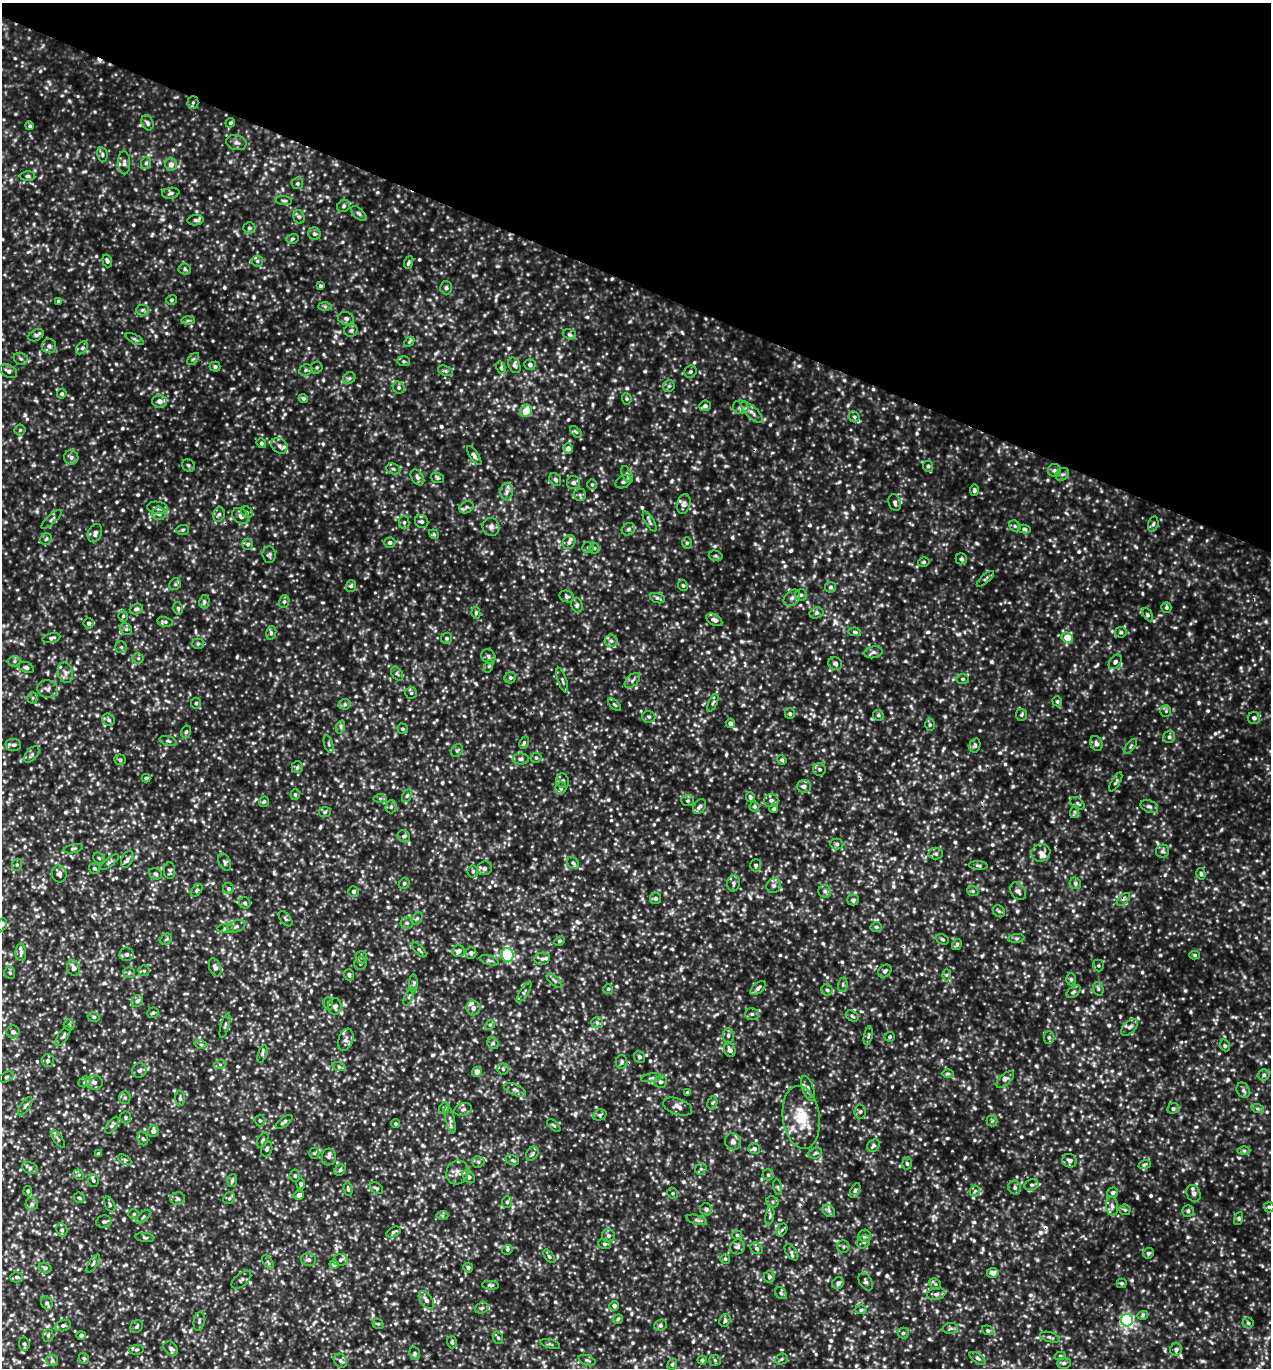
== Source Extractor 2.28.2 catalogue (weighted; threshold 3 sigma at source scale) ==
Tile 2 of 4 x 4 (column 2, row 1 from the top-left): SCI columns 1564-2832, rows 4127-5492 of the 5509 x 5497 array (HDU 1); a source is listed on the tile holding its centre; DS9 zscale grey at full resolution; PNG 1273 x 1370 px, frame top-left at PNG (2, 3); each listed source drawn as its Kron ellipse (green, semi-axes under 4 px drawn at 4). Shown black and unused: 21% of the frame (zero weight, under 3 of 5 exposures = <1% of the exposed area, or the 3 px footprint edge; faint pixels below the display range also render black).
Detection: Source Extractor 2.28.2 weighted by HDU 2 'WHT'; one run over the whole footprint, this tile lists its part. Background 0.176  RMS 0.038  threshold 0.173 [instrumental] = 3 sigma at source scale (4.5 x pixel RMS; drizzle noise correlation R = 1.50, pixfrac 1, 0.05/0.05 arcsec/px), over >= 5 px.
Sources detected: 1205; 2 cosmic-ray / hot-pixel residue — neither listed nor drawn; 27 inside a brighter listed object's ellipse — not listed separately; of the other 1176, all 500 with FLUX_AUTO >= 6.33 (the completeness limit of this list) listed and drawn (676 fainter detections not listed), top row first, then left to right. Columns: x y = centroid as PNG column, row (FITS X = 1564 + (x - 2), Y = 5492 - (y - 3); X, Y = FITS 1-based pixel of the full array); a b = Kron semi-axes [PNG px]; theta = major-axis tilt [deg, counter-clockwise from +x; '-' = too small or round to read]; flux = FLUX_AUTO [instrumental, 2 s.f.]
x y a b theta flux
193 102 6 5 - 7.5
147 123 8 5 -67 9.6
230 123 5 4 - 7
30 126 4 4 - 7
236 143 10 7 -13 15
102 154 7 5 -78 8.2
124 163 11 6 -87 14
146 163 6 5 - 7.3
171 164 6 6 - 24
28 176 7 5 2 8.3
297 184 5 5 - 7.3
171 193 9 5 9 9.6
284 201 8 4 -5 7.1
344 206 7 5 39 8.4
359 214 9 5 -42 9.8
299 217 7 5 -72 8.9
195 220 8 5 9 10
249 228 6 5 - 8.1
314 234 6 6 - 11
292 239 6 4 16 6.7
107 261 6 4 -71 8.6
257 261 6 5 - 7.9
409 262 6 4 69 6.7
185 269 6 5 - 8
320 286 4 3 - 6.6
446 288 6 6 - 10
172 300 5 5 - 6.5
58 301 4 4 - 6.4
325 307 6 4 -1 6.5
142 310 6 5 - 7.3
346 319 8 6 -14 13
188 321 7 4 1 7.3
351 330 7 6 - 10
569 334 7 5 -17 8.3
36 335 8 5 31 9.4
135 339 10 4 -26 7.6
409 342 6 4 45 6.4
49 346 7 7 - 14
82 348 7 5 53 8.8
21 359 7 5 -28 9.4
193 359 7 4 44 6.8
403 361 6 5 - 6.3
514 365 8 5 -63 10
530 365 6 5 - 13
215 367 5 5 - 9.1
317 367 6 6 - 6.6
501 368 6 4 -64 7.1
306 370 7 5 23 8.7
9 371 9 6 -32 13
445 371 8 5 -20 8.1
690 372 6 5 - 7.7
349 378 6 5 - 8
669 386 6 5 - 6.8
399 388 6 5 - 8.4
62 394 5 4 - 8.2
303 398 5 4 - 9.1
627 399 5 5 - 6.5
159 401 7 6 - 23
705 406 6 5 - 12
741 407 8 6 -16 12
526 411 6 5 - 55
752 412 14 5 -44 19
854 417 6 5 - 7.2
20 430 5 5 - 6.4
576 432 7 4 -44 6.7
261 443 5 4 - 7
279 446 9 6 -42 15
568 449 5 5 - 20
474 455 11 4 -56 11
71 457 7 7 - 14
188 465 7 6 - 8
928 466 5 5 - 9.5
393 469 7 5 -20 9.5
1054 470 6 6 - 8.8
1062 474 7 6 - 9.4
627 475 9 5 -65 9.9
417 477 9 6 -58 13
437 478 7 5 -20 6.6
555 479 7 5 -60 7.7
623 482 8 6 32 11
573 483 6 6 - 12
592 485 5 5 - 6.4
974 490 5 4 - 7.7
507 492 9 6 86 15
580 495 6 6 - 8.3
895 502 9 6 -73 11
684 504 10 6 75 14
466 507 7 5 36 8.6
158 508 10 6 -7 19
247 512 6 5 - 7.6
159 514 6 6 - 14
219 514 7 5 72 10
241 516 9 7 -38 19
52 519 13 4 43 10
422 521 7 6 - 11
404 522 7 5 -77 8.8
650 522 11 3 -59 8.5
1153 524 8 5 77 8.3
1015 526 6 5 - 7.4
491 527 9 8 - 15
628 529 7 6 - 10
1024 529 6 4 -12 7.3
183 530 6 5 - 7.1
95 533 9 6 68 14
434 534 5 4 - 6.6
46 539 6 5 - 7.6
569 542 7 6 - 12
390 543 5 5 - 9.9
687 543 6 5 - 7.2
248 544 5 5 - 8.6
588 547 5 5 - 7.3
594 548 5 5 - 6.3
269 555 8 6 -85 9.9
716 556 7 5 -16 7.1
961 559 5 5 - 7.8
924 562 6 4 16 6.6
985 579 11 3 41 8.6
175 584 6 5 - 7.4
683 585 6 4 -67 6.7
351 586 6 5 - 8.9
830 587 5 5 - 8.2
801 595 6 6 - 7.9
567 597 7 5 -20 9.8
657 598 7 5 -19 8.5
792 598 9 7 45 16
204 602 7 5 76 8.8
284 602 6 5 - 8.3
577 605 7 5 -73 11
1166 607 5 5 - 7
178 608 6 4 -79 6.9
136 609 7 5 21 11
476 613 6 4 -82 7.2
816 613 7 5 15 9.3
1148 615 7 3 -61 6.3
123 616 5 5 - 6.5
714 620 9 5 -29 13
165 622 8 5 -12 8.3
89 623 5 5 - 12
126 629 6 5 - 8.7
855 632 6 4 -11 6.8
1121 632 6 5 - 6.8
271 633 7 5 78 7.5
1067 637 5 5 - 47
51 638 9 5 13 10
447 638 6 5 - 7.7
611 641 6 6 - 9.9
198 644 5 5 - 6.4
121 647 6 5 - 7.7
873 652 9 6 11 12
488 656 7 6 - 11
138 658 5 5 - 6.8
14 661 6 5 - 8.5
1115 662 8 5 52 11
835 664 7 6 - 12
489 666 6 4 72 6.9
26 667 8 5 -25 11
65 673 10 7 -77 18
397 674 8 5 -55 8
510 678 6 5 - 8
963 679 6 5 - 8.4
562 680 13 3 -71 7.9
632 680 9 5 45 11
48 689 10 8 -3 17
411 693 6 6 - 6.7
33 698 6 5 - 7.5
1057 701 5 4 - 6.6
196 703 5 5 - 6.9
713 703 9 4 65 8.7
345 704 6 5 - 7.8
614 705 8 4 -41 6.7
1166 711 6 5 - 6.9
790 714 5 5 - 7.8
878 715 5 5 - 7.8
1021 715 6 5 - 8
649 717 6 6 - 8.8
1254 718 6 6 - 13
109 720 7 6 - 11
730 723 4 4 - 14
930 725 6 5 - 7.2
341 727 6 4 72 7.5
403 729 6 5 - 7.3
186 732 6 5 - 8
1169 737 6 5 - 10
168 741 9 4 -16 7.6
524 742 6 4 64 6.6
1096 743 8 6 -64 14
329 744 9 4 -72 7.7
13 745 8 6 -5 11
975 745 7 5 75 8.3
1131 746 8 4 52 6.6
457 751 7 5 56 6.8
32 754 10 5 52 11
536 758 5 5 - 6.8
521 759 8 5 -1 11
120 760 5 5 - 8.6
782 760 5 4 - 7.7
297 767 6 5 - 7.5
820 769 6 6 - 9.2
146 778 4 3 - 6.6
563 781 7 6 - 11
1116 782 10 3 59 6.4
804 786 7 6 - 16
561 788 6 5 - 9.3
295 795 5 4 - 6.7
407 796 7 4 62 7
750 797 5 4 - 8.4
380 798 6 4 0 6.9
771 800 7 6 - 13
688 801 6 5 - 7.8
264 802 5 5 - 6.5
1077 803 8 5 -38 8.1
1149 806 9 6 -25 11
391 807 6 5 - 9.1
700 807 8 5 54 12
754 807 5 5 - 6.4
774 809 4 4 - 7.2
325 812 6 5 - 7.3
1074 812 6 4 72 6.5
404 836 6 5 - 9.5
837 844 7 5 -2 9
73 849 10 4 12 6.9
1162 851 7 6 - 9.1
1041 853 9 9 - 20
936 854 7 6 - 9.3
99 858 6 5 - 6.5
127 859 9 5 65 12
109 862 11 4 37 8.3
225 862 9 5 -64 9.6
573 863 7 5 -44 9.3
17 865 6 5 - 6.5
756 865 6 5 - 6.8
978 865 9 3 -5 6.7
94 868 5 5 - 6.4
484 868 7 6 - 14
170 871 8 5 -89 8.4
473 871 6 5 - 8.7
59 874 8 7 - 13
156 874 6 5 - 8.4
1201 874 6 4 -77 6.6
404 883 6 5 - 8.1
733 883 8 6 79 11
1075 883 6 5 - 8.8
774 885 8 7 - 14
228 889 5 5 - 9.3
197 890 7 4 50 6.6
353 891 5 5 - 8.9
825 891 6 6 - 9
973 891 6 4 -22 6.4
1018 891 9 7 -54 15
655 899 5 5 - 9.2
1123 899 8 4 44 8.6
853 900 6 5 - 8
245 903 6 5 - 8.4
999 911 7 5 -44 7
417 918 7 5 62 7.1
286 919 9 5 -50 8.7
407 923 6 6 - 9
2 925 7 5 68 6.9
236 926 9 5 20 11
876 927 5 5 - 7.5
226 929 8 4 -1 6.7
1016 938 8 4 8 7.2
166 939 6 5 - 6.4
942 939 6 5 - 7.9
559 941 6 4 27 6.6
957 945 6 4 57 7.4
419 950 9 4 -47 8.5
458 951 6 5 - 15
21 952 9 5 -90 12
471 953 5 5 - 11
127 954 7 6 - 13
507 955 7 6 - 270
1195 955 5 4 - 6.4
361 957 6 5 - 8.7
542 959 8 6 9 11
489 960 10 4 -18 7.9
360 963 6 6 - 9
1098 966 6 5 - 6.6
215 967 9 5 -70 18
73 968 8 6 -70 22
144 971 5 5 - 6.6
885 971 7 5 40 10
10 972 6 5 - 7.1
129 972 6 5 - 7.5
349 975 6 5 - 9.9
946 975 6 4 89 6.7
1071 979 6 5 - 6.4
554 981 9 4 -40 8.3
414 983 9 4 90 10
843 985 7 5 84 7.4
758 988 9 5 42 12
608 989 5 5 - 6.6
1098 989 7 5 -71 7.1
827 990 6 5 - 8.5
524 992 12 4 58 9.5
1073 992 8 5 37 7.9
409 997 9 3 67 7.1
137 1001 6 5 - 11
328 1003 6 5 - 7.3
335 1006 8 7 - 15
473 1008 7 7 - 18
153 1013 6 5 - 8
752 1014 7 5 0 9.3
852 1016 7 5 -31 7.1
94 1017 6 5 - 7.4
597 1023 6 5 - 9
69 1025 5 5 - 7.5
225 1025 12 4 74 8.6
490 1025 5 4 - 6.3
1129 1027 10 6 44 16
13 1032 6 6 - 15
63 1036 11 5 57 9.5
728 1036 7 5 -89 9.4
868 1036 9 4 78 7.3
890 1037 5 5 - 6.7
1049 1037 6 5 - 7.3
346 1040 11 7 70 17
493 1043 6 5 - 7.5
201 1045 6 4 -19 7
1225 1045 6 4 -68 6.5
730 1050 7 5 -60 16
262 1054 9 3 71 8.1
640 1057 6 5 - 8.7
48 1061 6 6 - 11
622 1062 7 5 75 8.4
220 1064 6 4 19 6.6
339 1067 7 4 -18 7.4
503 1069 5 5 - 7
139 1070 8 7 - 11
477 1072 5 5 - 25
948 1074 6 4 0 6.5
1264 1075 5 5 - 8.8
6 1077 8 4 27 7.1
651 1078 10 3 9 6.5
1005 1079 11 5 42 14
85 1082 6 5 - 7.7
94 1082 8 7 - 17
660 1082 6 6 - 10
808 1088 13 5 -70 17
515 1090 12 5 -25 15
1243 1090 8 6 -64 10
688 1092 4 3 - 7.2
125 1097 6 5 - 7.4
180 1098 7 5 -89 9.7
712 1103 7 4 72 6.9
25 1106 10 4 56 9.7
678 1106 15 8 -20 22
444 1108 6 4 50 6.7
1173 1108 6 5 - 8
463 1109 9 6 18 13
1258 1109 6 4 -18 7.4
860 1112 7 5 87 9.2
600 1115 7 5 22 6.6
125 1117 6 5 - 7.7
801 1117 32 18 -82 140
450 1119 14 4 -77 15
260 1121 6 5 - 6.7
992 1121 5 5 - 6.8
284 1122 10 4 35 9.4
395 1124 4 4 - 6.6
112 1125 9 5 53 11
554 1126 8 4 -41 6.5
153 1131 6 5 - 16
58 1139 10 4 -55 7.7
143 1139 7 5 -70 8.2
263 1140 8 5 59 7.4
733 1142 8 7 - 21
873 1146 7 5 45 8.4
267 1149 8 5 71 8.5
754 1149 6 5 - 12
1244 1151 6 4 -1 7.1
314 1153 5 5 - 6.5
815 1153 7 5 23 8
98 1154 4 3 - 6.8
532 1154 7 5 57 8.4
329 1157 8 7 - 11
125 1160 7 4 -32 6.6
512 1160 7 5 -16 7.4
1069 1161 7 6 - 17
478 1162 6 6 - 8.3
907 1164 6 5 - 7.8
1145 1164 6 4 20 6.4
30 1168 8 5 -22 11
701 1169 6 5 - 7.9
340 1170 6 5 - 10
457 1172 12 11 - 25
79 1175 6 4 -43 7.1
768 1175 5 5 - 6.7
295 1176 6 5 - 8.6
469 1177 7 5 -51 8.2
232 1180 6 5 - 8.3
93 1181 6 5 - 8.8
301 1184 5 4 - 6.5
1031 1185 7 5 13 9.3
778 1187 8 3 -77 6.4
377 1188 7 5 -37 7.4
1015 1188 7 6 - 11
348 1189 6 4 -81 7.4
28 1191 5 4 - 7.6
855 1191 8 4 63 8.8
975 1191 6 5 - 7.3
673 1193 6 5 - 6.7
1113 1193 5 5 - 8.8
1193 1193 8 6 -68 16
299 1195 5 4 - 18
79 1198 6 5 - 6.3
229 1198 6 5 - 7.6
178 1199 7 6 - 9.7
507 1202 6 5 - 7.9
772 1202 6 5 - 7.7
32 1204 6 6 - 9.6
110 1204 8 4 -65 6.8
1112 1206 9 6 -82 15
1269 1207 5 5 - 7.2
706 1209 6 6 - 12
1125 1210 6 5 - 6.6
829 1211 7 5 -46 9.7
1188 1211 6 5 - 8.9
134 1214 5 5 - 6.5
442 1216 6 4 -2 6.8
770 1216 10 3 80 7.1
143 1217 8 4 45 8.8
1239 1218 7 3 72 6.6
697 1220 10 4 -15 9.8
104 1222 8 6 9 9.6
62 1230 7 5 -80 9.4
782 1230 7 5 58 7.7
393 1232 8 4 27 8.6
737 1235 5 4 - 7
608 1236 6 6 - 11
865 1236 6 6 - 17
145 1237 9 4 -6 7.2
864 1242 7 6 - 9.8
604 1244 6 5 - 6.8
737 1247 7 7 - 14
843 1247 6 6 - 7
757 1248 7 5 -33 9
507 1250 6 4 24 8.2
791 1252 9 5 -56 10
1148 1253 5 5 - 8.2
549 1256 8 4 -53 7
725 1259 5 5 - 6.5
308 1260 7 6 - 14
340 1260 7 6 - 11
268 1262 8 4 -53 7.2
93 1263 10 4 59 9.1
334 1264 4 4 - 27
45 1268 6 5 - 9.4
468 1268 5 5 - 8.6
993 1273 6 5 - 20
17 1277 6 5 - 9.8
769 1277 5 5 - 8.5
241 1280 12 6 41 12
866 1282 9 6 -60 12
838 1283 6 5 - 15
1122 1283 5 5 - 6.7
935 1284 6 5 - 7
490 1285 8 4 -2 6.6
781 1293 6 5 - 8.1
936 1294 9 6 11 12
426 1300 10 6 -55 15
47 1303 7 5 -61 10
614 1306 5 5 - 13
482 1308 7 5 21 7.1
861 1310 6 4 1 6.5
1143 1315 5 3 - 6.4
618 1319 5 4 - 6.4
725 1320 6 5 - 8.1
1127 1320 6 6 - 560
199 1321 10 5 79 10
1248 1323 5 5 - 6.7
378 1324 6 5 - 6.4
660 1325 6 5 - 7.5
63 1326 8 5 14 9.2
137 1326 7 5 47 7.2
950 1328 7 5 7 8.7
988 1330 6 4 -20 7.6
903 1333 5 5 - 7.7
48 1335 6 5 - 7.2
81 1335 4 4 - 10
1050 1337 10 5 -16 9.5
498 1338 6 5 - 7.5
452 1342 6 5 - 7.4
24 1344 7 5 -86 9.7
550 1344 10 4 -14 6.9
171 1349 8 6 -42 12
1176 1349 6 6 - 11
136 1350 8 5 6 7.2
415 1353 6 5 - 7
1060 1356 5 4 - 6.5
84 1358 6 5 - 7.7
978 1358 9 4 -35 9.6
781 1359 6 5 - 7.4
52 1360 6 5 - 7.7
587 1360 9 4 -19 8.2
702 1360 4 4 - 7.5
715 1360 6 5 - 7.3
340 1361 7 6 - 11
1064 1363 7 5 2 8
672 1364 6 4 67 7.2
Overlapping masked pixels (flux is a lower limit): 1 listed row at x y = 1127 1320
Isophote crosses this tile's border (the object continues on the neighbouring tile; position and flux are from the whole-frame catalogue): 1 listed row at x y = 2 925
Unlisted compact peaks at least as high as the median listed source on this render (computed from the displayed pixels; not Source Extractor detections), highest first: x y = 1199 702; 958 634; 1189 634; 835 622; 619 368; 1191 1012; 726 466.